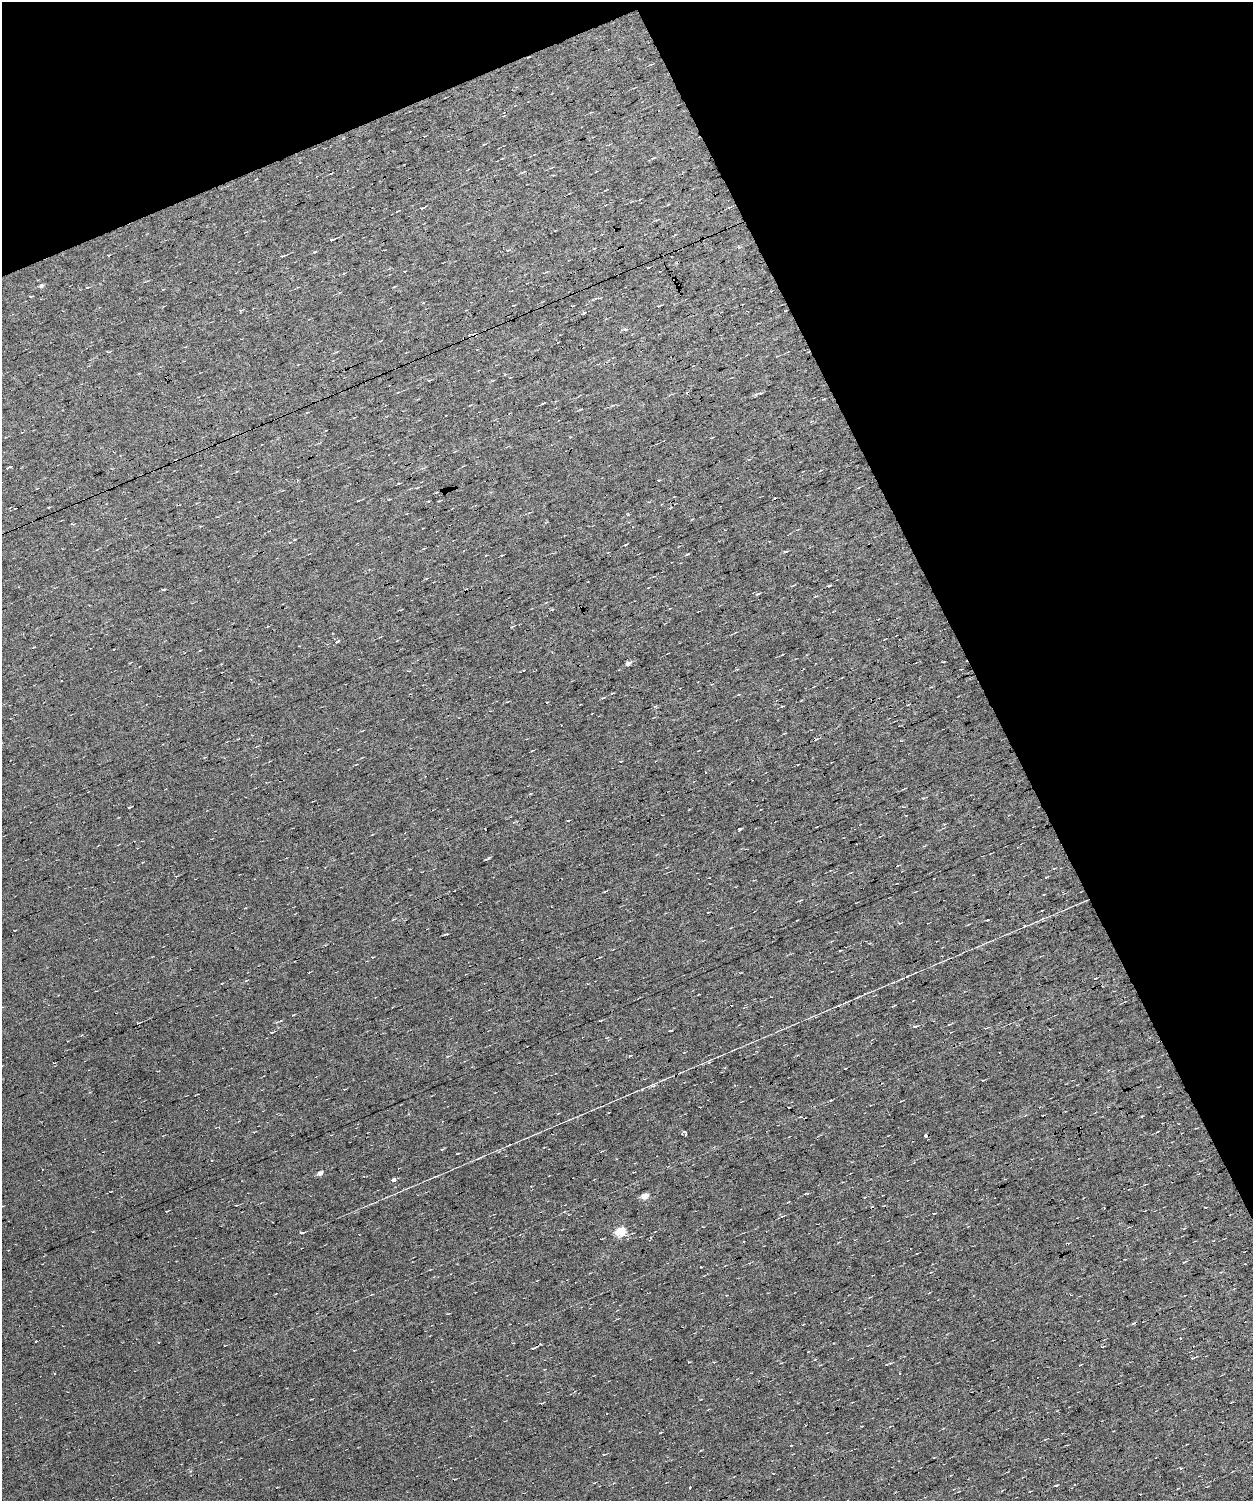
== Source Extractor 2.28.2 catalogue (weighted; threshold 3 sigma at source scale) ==
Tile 2 of 3 x 3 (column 2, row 1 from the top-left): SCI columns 1252-2502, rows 3086-4584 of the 3753 x 4701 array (HDU 1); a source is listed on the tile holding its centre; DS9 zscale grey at full resolution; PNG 1255 x 1503 px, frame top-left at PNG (2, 2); no overlay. Shown black and unused: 25% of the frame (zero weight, under 7 of 13 exposures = <1% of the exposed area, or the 3 px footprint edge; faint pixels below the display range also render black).
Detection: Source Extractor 2.28.2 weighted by HDU 2 'WHT'; one run over the whole footprint, this tile lists its part. Background 0.0151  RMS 0.0061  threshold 0.0249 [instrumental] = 3 sigma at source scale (4.09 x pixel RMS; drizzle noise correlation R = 1.36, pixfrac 0.8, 0.0396/0.0396 arcsec/px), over >= 5 px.
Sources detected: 100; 12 cosmic-ray / hot-pixel residue — not listed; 1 inside a brighter listed object's ellipse — not listed separately; the other 87 listed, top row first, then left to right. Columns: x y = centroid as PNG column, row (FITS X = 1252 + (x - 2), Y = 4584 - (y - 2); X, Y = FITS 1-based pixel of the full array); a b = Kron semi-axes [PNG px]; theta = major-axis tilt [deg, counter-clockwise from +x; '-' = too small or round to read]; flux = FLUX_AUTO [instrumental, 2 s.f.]
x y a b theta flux
484 144 3 3 - 0.54
502 158 4 2 - 0.37
653 158 5 3 - 0.5
523 172 6 3 34 0.62
421 208 7 3 8 0.79
397 211 3 2 - 0.45
332 239 6 3 14 1.4
594 248 4 2 - 0.36
109 255 3 2 - 0.38
282 256 4 2 - 0.89
648 268 3 2 - 0.48
343 274 5 3 - 0.55
41 286 6 5 - 1.2
87 288 4 3 - 0.44
163 289 4 3 - 3.8
31 296 4 3 - 0.5
659 306 4 2 - 0.44
240 311 5 4 - 0.68
584 313 3 3 - 0.91
625 329 5 4 - 0.93
108 352 4 3 - 0.48
429 381 4 2 - 0.54
687 393 3 3 - 0.65
756 394 6 4 19 0.75
9 467 3 3 - 67
399 483 4 2 - 0.45
416 488 5 3 - 0.58
858 488 4 2 - 0.45
389 499 4 2 - 0.43
72 524 5 3 - 0.55
786 552 5 3 - 1.1
687 554 4 3 - 0.57
828 586 6 2 19 0.53
757 594 6 4 6 0.78
336 642 5 3 - 12
552 652 3 2 - 0.4
943 662 3 2 - 0.44
628 663 7 5 26 1.6
782 706 4 2 - 0.4
655 707 6 4 -30 0.65
903 789 5 2 - 0.46
129 807 4 2 - 0.49
740 829 4 3 - 0.83
488 858 7 3 29 0.78
604 892 3 2 - 0.58
799 901 5 3 - 0.53
708 912 3 2 - 0.31
899 923 6 4 -13 0.61
840 951 3 3 - 1.4
1095 979 3 3 - 1.6
600 1021 4 2 - 0.47
138 1023 3 2 - 0.85
949 1024 5 3 - 0.45
915 1027 6 4 18 1.1
272 1032 4 2 - 0.45
606 1038 4 2 - 0.36
629 1056 3 3 - 0.85
845 1069 3 2 - 0.37
983 1080 4 2 - 0.38
653 1085 6 3 -19 0.78
1157 1132 3 2 - 0.41
685 1133 6 3 -49 1.7
926 1136 3 3 - 15
457 1154 3 2 - 0.35
320 1173 6 4 50 2.3
393 1180 4 3 - 21
1145 1185 4 2 - 0.45
531 1187 3 3 - 0.53
644 1196 6 5 - 5.4
167 1211 4 2 - 0.37
782 1216 5 3 - 0.55
620 1232 5 5 - 22
301 1233 4 3 - 2.1
1184 1262 4 3 - 0.48
701 1267 2 2 - 0.46
36 1341 3 3 - 1.8
1102 1347 3 2 - 0.4
533 1348 5 3 - 0.9
1193 1358 5 2 - 0.84
689 1362 4 3 - 0.44
890 1363 3 3 - 0.47
1080 1365 3 2 - 0.4
900 1373 3 3 - 1
54 1374 2 2 - 0.5
1181 1468 4 4 - 0.59
1056 1485 4 2 - 0.67
690 1487 3 2 - 1.1
Unlisted compact peaks at least as high as the median listed source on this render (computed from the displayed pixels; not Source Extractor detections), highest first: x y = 642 1089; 907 976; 709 1062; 314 252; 628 514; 988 920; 923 798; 858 997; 164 589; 479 1158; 893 982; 34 647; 82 1035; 530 794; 625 545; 547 702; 788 1202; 692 519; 801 700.